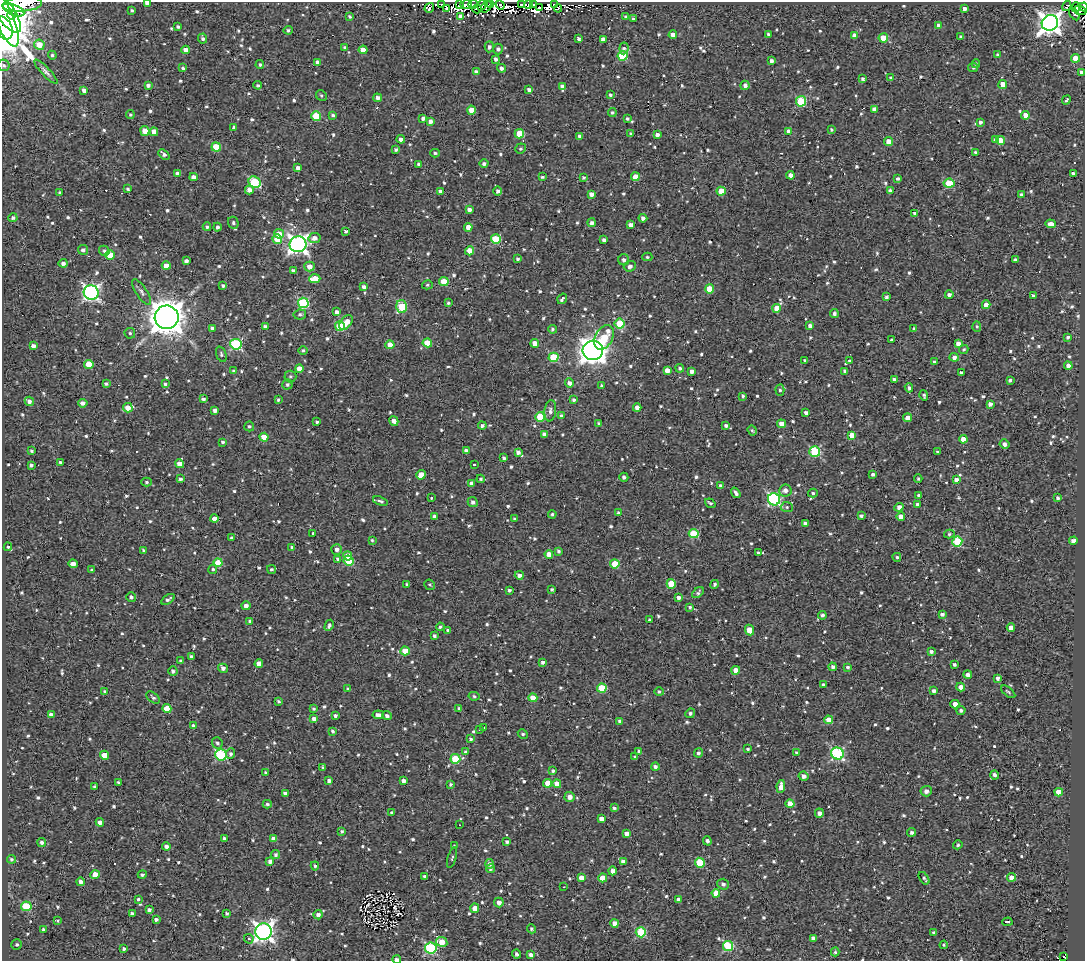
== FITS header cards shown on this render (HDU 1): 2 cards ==
NAXIS1  =                 1083
NAXIS2  =                  959

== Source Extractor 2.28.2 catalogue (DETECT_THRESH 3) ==
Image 1083 x 959 px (HDU 1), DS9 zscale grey, 1 PNG px = 1 image px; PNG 1087 x 963 px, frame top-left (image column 1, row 959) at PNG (2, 2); each listed source drawn as its Kron ellipse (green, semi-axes under 4 px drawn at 4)
Background 1.7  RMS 4.8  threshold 14.4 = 3 sigma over >= 5 px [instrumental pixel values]
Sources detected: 998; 4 with non-positive FLUX_AUTO (blend fragments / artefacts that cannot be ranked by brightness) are neither listed nor drawn; of the other 994, the 500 brightest by FLUX_AUTO listed and drawn (494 fainter detections omitted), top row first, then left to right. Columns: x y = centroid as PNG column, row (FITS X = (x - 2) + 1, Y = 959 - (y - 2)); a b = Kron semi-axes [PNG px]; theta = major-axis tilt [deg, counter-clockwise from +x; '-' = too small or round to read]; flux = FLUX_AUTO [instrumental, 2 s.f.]
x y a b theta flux
147 3 4 3 - 1500
22 4 20 7 4 130000
473 4 5 3 - 4500
491 4 3 2 - 2300
521 4 3 2 - 1800
441 5 3 3 - 790
459 5 3 3 - 1200
466 5 6 4 15 6100
482 5 5 4 - 4000
500 5 5 3 - 1400
528 5 4 2 - 1500
533 5 4 2 - 580
555 5 3 3 - 1200
1067 6 5 2 - 670
486 7 6 4 51 4000
1076 7 5 4 - 2100
1084 7 4 2 - 1300
429 8 5 4 - 1300
447 8 3 3 - 560
540 8 3 2 - 790
558 8 4 2 - 770
965 8 4 3 - 1500
477 9 5 2 - 760
13 10 11 5 -23 90000
1080 10 6 4 -21 3400
132 11 4 3 - 540
5 12 25 9 -55 430000
1074 14 7 3 -57 530
12 15 4 4 - 94000
460 16 4 3 - 950
350 17 4 3 - 630
626 17 3 3 - 710
5 19 30 9 -68 300000
633 19 3 3 - 520
1050 23 8 7 - 290000
938 26 4 4 - 1700
178 27 4 3 - 600
4 28 12 8 -67 200000
288 30 4 4 - 690
768 34 3 3 - 650
673 35 4 4 - 2300
854 35 4 4 - 1800
961 36 4 3 - 600
579 38 3 3 - 870
883 38 4 4 - 8200
203 39 5 4 - 930
603 39 4 4 - 2000
39 45 5 5 - 4800
344 47 3 3 - 570
489 47 5 4 - 1000
624 48 6 4 83 800
498 49 5 5 - 890
186 50 4 4 - 2500
363 50 4 4 - 3700
52 55 4 4 - 560
997 55 3 3 - 1900
622 56 5 5 - 16000
1075 58 4 4 - 5300
496 59 3 3 - 970
771 61 4 3 - 980
317 62 4 4 - 1500
976 64 4 4 - 540
4 65 6 5 - 600
260 65 4 4 - 600
973 67 5 4 - 590
183 68 3 3 - 710
501 68 4 4 - 1100
46 72 16 4 -46 1200
476 72 4 4 - 1100
1082 73 4 4 - 1600
891 78 3 3 - 750
863 79 4 4 - 730
1003 84 4 4 - 5100
148 85 4 3 - 970
258 85 4 4 - 750
745 85 4 4 - 1300
562 86 4 4 - 1100
529 89 4 3 - 1000
84 90 4 4 - 1300
321 95 6 5 - 560
610 95 4 3 - 570
377 98 4 4 - 1300
1066 100 5 3 - 580
801 101 5 5 - 21000
874 109 4 4 - 1900
471 110 4 4 - 4200
612 113 4 4 - 610
130 114 4 4 - 550
333 115 4 3 - 550
1025 115 4 4 - 2700
316 116 5 5 - 13000
423 118 3 3 - 1100
627 119 3 3 - 560
430 121 4 4 - 1500
980 122 4 3 - 860
234 127 4 3 - 670
832 129 3 3 - 590
145 131 5 4 - 3200
789 131 4 4 - 2200
154 132 4 4 - 3100
519 134 5 4 - 9300
631 134 4 3 - 820
657 135 4 3 - 1300
580 136 4 4 - 1200
401 139 4 4 - 1800
996 140 4 4 - 730
1000 140 4 4 - 4500
889 142 4 4 - 5200
216 147 4 4 - 8300
521 148 5 5 - 720
396 150 3 3 - 650
975 152 3 3 - 700
435 153 5 3 - 550
164 154 6 3 -41 1100
419 164 4 3 - 780
484 164 4 4 - 890
298 168 4 4 - 1800
1073 173 3 3 - 950
178 174 4 4 - 2200
791 175 4 4 - 2300
193 177 4 4 - 1700
542 177 4 3 - 640
583 177 4 3 - 530
635 177 4 4 - 3900
898 178 3 3 - 580
255 182 6 5 - 22000
949 183 5 4 - 16000
128 189 4 3 - 550
249 190 4 4 - 1700
441 191 4 3 - 1200
498 191 5 4 - 910
721 191 4 4 - 5400
890 191 4 4 - 1500
60 193 3 3 - 670
591 194 4 4 - 1900
1021 195 3 3 - 770
469 209 4 4 - 1400
915 214 4 4 - 1400
13 218 4 4 - 780
643 218 4 4 - 1300
233 223 6 5 - 650
592 223 4 4 - 1100
1051 224 5 4 - 2200
631 225 4 4 - 2300
207 227 4 4 - 740
217 227 4 4 - 910
468 227 4 4 - 3300
346 231 3 3 - 610
279 234 5 4 - 4400
314 238 6 5 - 2000
277 239 5 4 - 8900
496 239 5 5 - 15000
604 240 4 4 - 1200
298 244 8 8 - 150000
83 250 5 5 - 1100
104 251 5 5 - 670
470 251 4 4 - 7000
110 255 5 5 - 9100
647 257 5 4 - 530
517 259 4 3 - 650
624 260 5 5 - 1100
1015 260 3 3 - 900
186 261 4 3 - 1100
63 263 4 4 - 1300
166 266 4 4 - 3700
630 266 6 5 - 1200
309 267 5 5 - 2600
293 271 4 3 - 710
315 279 5 4 - 6200
444 282 5 4 - 9500
427 285 5 4 - 540
223 286 3 3 - 630
364 287 4 4 - 1300
709 289 4 4 - 7200
142 292 15 5 -57 1300
91 293 7 7 - 97000
949 295 4 4 - 1100
1033 295 3 3 - 550
887 297 3 3 - 750
562 299 5 3 - 1100
303 303 5 5 - 28000
448 303 3 3 - 560
986 305 4 4 - 2500
402 307 6 5 - 17000
777 308 4 4 - 4300
337 312 4 4 - 1100
834 313 4 4 - 870
300 314 6 5 - 730
167 317 12 12 - 650000
346 323 8 5 51 4100
620 323 5 5 - 12000
265 326 4 4 - 1100
340 326 5 5 - 15000
810 326 4 4 - 1300
977 326 5 4 - 550
213 329 4 4 - 1400
552 329 4 4 - 610
914 329 3 3 - 750
130 333 5 5 - 590
604 337 13 8 60 10000
1068 337 4 3 - 740
892 340 3 3 - 590
427 343 4 4 - 9200
535 343 4 4 - 3400
958 343 4 4 - 2100
236 344 6 5 - 35000
390 345 4 4 - 4200
33 346 4 4 - 1400
964 349 5 4 - 600
303 350 4 4 - 580
593 350 10 10 - 360000
221 354 8 5 -69 660
554 357 5 4 - 14000
954 357 4 4 - 1300
805 360 4 3 - 750
850 361 3 3 - 730
934 362 3 3 - 760
89 364 5 4 - 7900
1068 366 4 4 - 2300
680 368 4 4 - 660
299 369 4 4 - 4500
667 370 4 4 - 2500
233 371 4 4 - 530
692 371 4 4 - 1600
845 371 4 4 - 1200
961 373 4 3 - 1300
290 376 6 6 - 620
894 379 4 3 - 1100
1010 380 4 3 - 660
569 383 4 4 - 1500
106 384 4 3 - 640
165 384 4 3 - 550
287 384 5 5 - 790
601 386 3 3 - 540
909 388 5 4 - 900
780 390 5 4 - 680
924 395 5 3 - 680
743 396 4 3 - 700
203 399 4 3 - 940
278 400 3 3 - 580
573 400 3 3 - 650
29 401 5 4 - 1100
83 403 4 4 - 1700
990 404 4 3 - 1700
128 408 5 4 - 3200
637 408 4 4 - 1900
215 410 4 3 - 1200
550 411 11 6 83 1400
806 413 4 3 - 1000
561 416 4 4 - 1000
540 417 5 5 - 14000
908 418 4 4 - 2400
394 421 5 4 - 1800
317 422 3 3 - 580
599 423 4 3 - 670
781 424 4 4 - 2900
726 425 4 3 - 820
249 426 5 5 - 600
482 426 4 4 - 870
752 430 5 4 - 560
544 434 4 4 - 2000
852 435 4 4 - 3500
264 437 4 4 - 6200
963 439 4 4 - 3900
223 442 4 3 - 540
1004 444 5 4 - 1400
32 451 3 3 - 570
466 451 4 4 - 1600
815 451 5 5 - 25000
518 452 4 4 - 1300
938 452 3 3 - 690
504 458 4 3 - 710
61 462 4 3 - 920
179 464 5 4 - 2500
31 465 4 4 - 940
474 465 3 3 - 650
873 474 3 3 - 940
421 475 5 4 - 3800
624 477 4 4 - 920
180 479 4 3 - 860
481 479 4 4 - 630
918 479 4 3 - 550
956 480 4 4 - 1600
146 482 5 4 - 520
472 484 4 4 - 1500
720 485 4 4 - 590
785 490 6 6 - 1600
736 493 6 3 -55 1000
813 493 5 4 - 590
919 495 4 4 - 660
431 498 3 2 - 750
1057 498 3 3 - 690
774 499 6 6 - 53000
380 501 8 3 -20 830
473 502 5 4 - 1100
710 503 6 3 -37 690
917 504 3 3 - 790
787 507 6 5 - 610
899 507 5 4 - 1700
619 513 3 3 - 870
552 514 4 4 - 680
434 516 4 4 - 1000
861 516 4 3 - 710
901 516 4 4 - 2300
214 519 4 4 - 2700
514 519 4 3 - 580
805 523 4 3 - 980
313 533 3 2 - 740
694 534 5 4 - 14000
949 534 5 4 - 560
232 538 3 3 - 730
372 540 4 3 - 540
957 541 5 5 - 18000
1073 541 4 4 - 1500
8 547 4 4 - 540
292 547 4 3 - 770
337 549 5 5 - 1400
144 550 4 4 - 730
558 551 4 4 - 740
758 553 4 3 - 890
549 554 4 4 - 3100
348 556 4 4 - 3200
897 557 4 4 - 570
338 559 4 4 - 620
349 561 5 5 - 12000
218 563 4 4 - 8300
73 564 5 4 - 2000
615 564 4 4 - 11000
213 569 5 4 - 600
271 569 4 4 - 620
92 570 3 3 - 540
519 575 4 4 - 1300
407 584 3 3 - 530
671 584 5 4 - 9400
714 584 4 4 - 680
430 585 5 5 - 640
552 589 3 3 - 550
509 590 3 3 - 770
698 593 6 4 43 750
131 597 5 4 - 970
678 598 4 3 - 1300
168 599 7 4 34 910
246 606 4 4 - 1700
690 607 3 3 - 650
942 614 4 4 - 1100
822 615 4 4 - 830
649 620 4 4 - 630
250 621 4 4 - 730
329 625 6 4 63 940
440 627 4 3 - 750
1011 628 4 4 - 2400
749 630 5 4 - 4000
448 631 4 4 - 940
434 636 3 3 - 790
405 651 4 4 - 7500
931 652 4 3 - 950
191 656 3 3 - 640
181 661 4 3 - 870
542 662 3 3 - 950
259 664 4 4 - 2300
954 665 3 3 - 840
833 667 4 4 - 1000
848 667 4 3 - 690
223 668 5 4 - 1300
736 670 4 4 - 4600
173 671 5 4 - 970
968 674 4 4 - 1200
998 678 4 3 - 1100
823 685 3 3 - 670
961 687 4 4 - 1900
602 688 5 4 - 12000
348 689 4 3 - 670
105 691 3 3 - 600
934 691 4 3 - 1100
659 692 4 4 - 740
1008 692 8 4 -40 550
474 696 5 4 - 520
153 698 8 4 -38 720
533 698 4 4 - 4600
278 701 3 3 - 530
955 704 4 4 - 3100
459 708 3 3 - 520
167 709 4 4 - 6400
314 709 4 4 - 540
961 710 5 4 - 890
690 713 5 4 - 720
51 715 4 3 - 1700
378 715 6 4 -7 2000
335 716 4 4 - 1000
387 716 5 4 - 1100
314 719 4 3 - 1700
829 720 4 4 - 6400
620 721 4 4 - 970
193 726 4 4 - 1200
484 728 3 3 - 6900
480 730 3 3 - 650
333 731 3 3 - 660
523 734 5 4 - 610
471 739 4 3 - 640
217 743 6 5 - 840
748 749 3 3 - 570
639 751 4 3 - 800
465 752 4 4 - 570
699 753 4 4 - 940
796 753 4 4 - 630
231 754 5 4 - 910
837 754 6 6 - 45000
104 755 4 4 - 5300
221 755 6 5 - 32000
635 757 3 3 - 620
455 759 5 5 - 14000
655 766 4 4 - 900
323 767 3 3 - 600
553 771 3 3 - 700
266 772 3 3 - 650
995 775 4 4 - 1000
804 776 5 4 - 1800
329 781 4 4 - 1300
403 781 4 4 - 1500
119 782 3 3 - 830
548 783 4 4 - 5800
450 784 4 4 - 520
557 784 4 4 - 2500
781 786 6 4 82 3000
95 787 3 3 - 530
926 791 5 5 - 1500
1059 792 4 4 - 6200
285 793 4 4 - 1400
570 797 5 5 - 2200
267 804 4 4 - 620
790 804 4 4 - 4100
614 808 4 3 - 700
392 813 3 3 - 580
819 813 4 4 - 1500
601 819 4 4 - 2000
100 822 4 4 - 1600
459 825 3 2 - 1600
342 831 3 3 - 540
912 832 4 4 - 1000
627 834 4 4 - 1800
224 839 4 3 - 1100
274 839 4 4 - 2800
707 841 4 4 - 1000
42 842 4 4 - 860
507 842 4 3 - 870
958 845 5 4 - 590
166 846 4 4 - 1200
454 846 4 3 - 550
275 855 5 4 - 720
452 857 11 3 73 540
12 859 4 4 - 780
270 861 4 3 - 1600
623 861 4 3 - 1300
700 863 5 4 - 11000
489 864 5 4 - 1200
315 866 4 3 - 540
490 869 4 4 - 610
612 871 4 4 - 1600
95 875 4 4 - 4600
142 875 4 3 - 610
425 876 3 3 - 640
1012 877 4 4 - 2900
581 878 4 4 - 2600
603 878 4 4 - 4900
924 878 7 4 -55 610
81 882 4 4 - 1500
723 884 6 5 - 1100
564 887 3 2 - 1200
716 893 4 4 - 5000
138 899 3 3 - 610
679 900 4 4 - 1700
499 902 5 4 - 1800
26 906 5 5 - 16000
475 908 5 4 - 2400
149 910 4 4 - 1100
227 913 3 3 - 590
132 914 4 3 - 1100
318 915 4 4 - 1600
156 919 3 3 - 730
57 920 4 4 - 600
1007 922 5 3 - 1300
615 923 4 4 - 2500
531 929 5 4 - 660
44 930 4 3 - 950
263 932 8 8 - 160000
641 932 5 5 - 20000
934 932 3 3 - 690
813 938 4 4 - 1300
249 939 5 4 - 710
442 942 6 4 -27 5400
17 944 5 5 - 700
944 945 4 4 - 550
728 946 5 5 - 23000
431 948 6 5 - 35000
124 949 3 3 - 940
835 952 4 4 - 540
517 954 4 3 - 830
531 955 4 4 - 1400
1064 957 3 2 - 640
397 959 4 2 - 2100
At the frame edge (FLAGS 8, measured only in part): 9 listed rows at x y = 147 3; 22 4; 1084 7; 5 12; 5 19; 4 28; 4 65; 1082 73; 397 959
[494 fainter detections neither listed nor drawn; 4 non-positive-flux detections neither listed nor drawn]